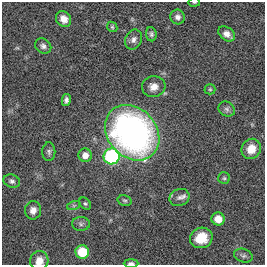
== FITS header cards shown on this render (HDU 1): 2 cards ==
NAXIS1  =                  263
NAXIS2  =                  263

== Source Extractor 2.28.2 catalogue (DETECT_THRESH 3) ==
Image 263 x 263 px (HDU 1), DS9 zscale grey, 1 PNG px = 1 image px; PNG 267 x 267 px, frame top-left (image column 1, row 263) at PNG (2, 2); each listed source drawn as its Kron ellipse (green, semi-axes under 4 px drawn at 4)
Background 0.00369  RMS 0.029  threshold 0.0862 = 3 sigma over >= 5 px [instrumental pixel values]
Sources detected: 31; all 31 listed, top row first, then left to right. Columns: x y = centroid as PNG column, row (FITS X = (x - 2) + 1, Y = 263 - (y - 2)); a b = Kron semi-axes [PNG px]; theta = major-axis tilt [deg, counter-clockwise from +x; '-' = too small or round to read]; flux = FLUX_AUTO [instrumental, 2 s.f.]
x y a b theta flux
194 2 6 3 8 1.8
178 17 7 7 - 7.5
64 19 8 7 - 16
112 27 6 4 -46 2.5
151 34 7 5 -82 4.6
227 34 9 6 -35 12
133 40 10 8 65 8.7
43 46 9 7 -35 6.6
154 87 12 10 6 16
210 89 5 5 - 2.9
66 100 6 4 78 6
227 109 8 7 - 5.6
132 133 30 24 -47 700
251 149 10 9 - 26
49 152 9 6 89 5.6
85 155 7 6 - 14
112 156 8 8 - 250
224 178 6 6 - 3.6
12 181 8 6 -19 5.9
179 197 10 8 23 9.8
125 200 7 5 -16 3.4
85 204 7 5 -47 3.4
74 205 7 4 18 3.5
33 210 9 8 - 12
218 219 6 6 - 23
81 224 9 7 0 5.8
201 238 11 10 - 38
82 252 7 7 - 60
243 256 9 6 -18 5.9
39 261 10 9 - 19
131 263 7 3 0 5.9
At the frame edge (FLAGS 8, measured only in part): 3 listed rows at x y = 194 2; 39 261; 131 263